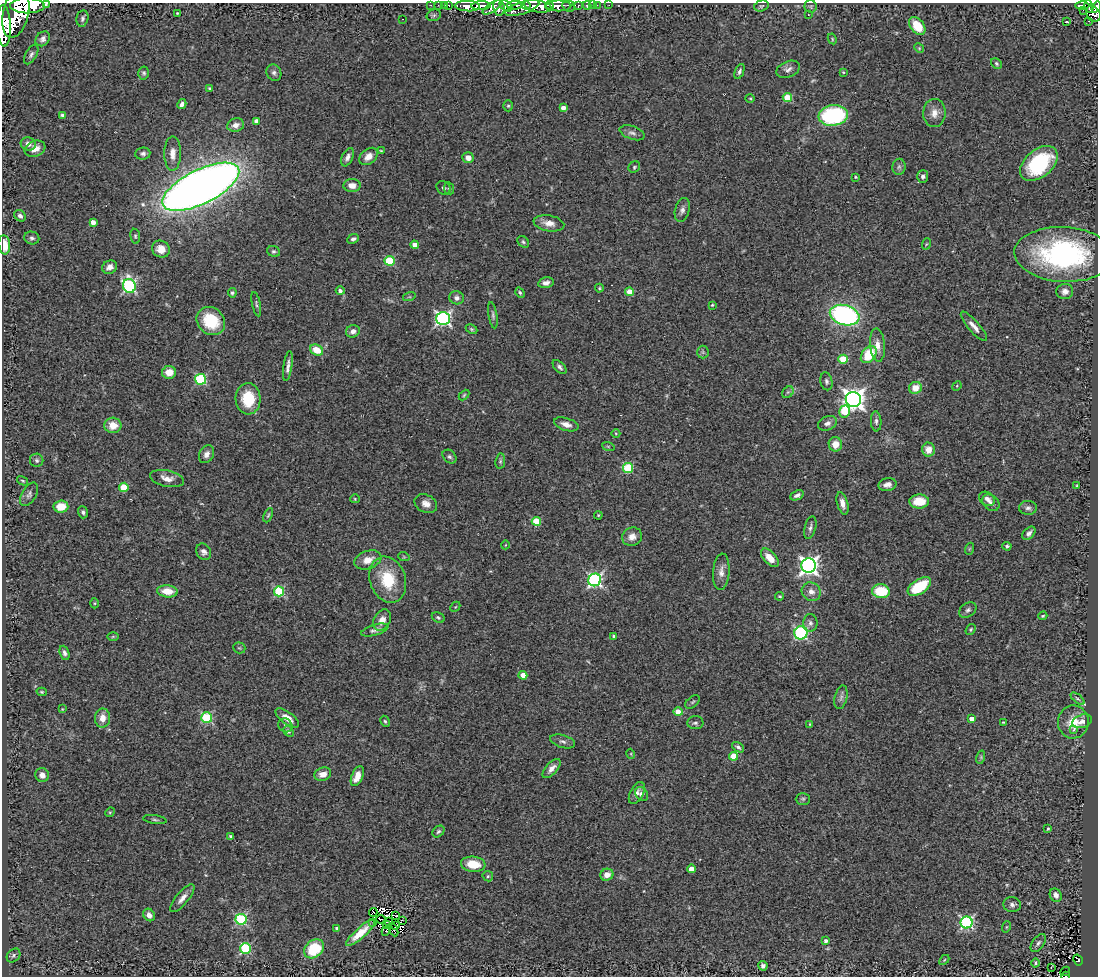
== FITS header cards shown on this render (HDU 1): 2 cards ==
NAXIS1  =                 1096
NAXIS2  =                  974

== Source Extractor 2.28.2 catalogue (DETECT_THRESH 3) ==
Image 1096 x 974 px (HDU 1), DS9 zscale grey, 1 PNG px = 1 image px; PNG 1100 x 978 px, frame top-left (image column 1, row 974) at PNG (2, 3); each listed source drawn as its Kron ellipse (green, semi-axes under 4 px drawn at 4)
Background 0.764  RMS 0.097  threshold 0.292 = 3 sigma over >= 5 px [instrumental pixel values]
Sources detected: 277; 8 with non-positive FLUX_AUTO (blend fragments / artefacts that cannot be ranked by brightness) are neither listed nor drawn; the other 269 listed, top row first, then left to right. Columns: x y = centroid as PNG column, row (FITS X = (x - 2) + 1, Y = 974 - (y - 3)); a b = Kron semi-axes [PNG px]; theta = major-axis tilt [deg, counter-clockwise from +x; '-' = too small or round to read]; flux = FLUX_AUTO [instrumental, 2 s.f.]
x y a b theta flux
46 3 3 2 - 160
431 5 3 2 - 15
438 5 2 2 - 16
444 5 2 2 - 24
449 5 3 3 - 15
515 5 8 4 2 440
526 5 4 3 - 330
578 5 3 3 - 170
587 5 4 3 - 74
592 5 3 2 - 11
597 5 2 2 - 7.3
609 5 2 2 - 7.9
1082 5 7 3 0 140
27 6 17 7 0 8100
467 6 13 5 -2 1800
481 6 10 4 1 2500
506 6 7 5 -36 560
538 6 14 6 -9 3800
550 6 5 3 - 660
558 6 13 5 0 2000
569 6 6 5 - 290
761 6 7 5 16 12
811 6 6 6 - 12
1089 6 6 4 -75 250
492 7 11 4 33 680
1096 7 6 4 56 370
499 8 8 6 -82 640
522 8 18 6 18 1100
1083 10 3 2 - 13
16 13 25 12 77 8700
177 13 3 2 - 5.9
808 14 3 2 - 4.2
1093 14 9 6 -58 700
434 15 7 5 15 14
82 18 8 6 79 16
402 19 2 2 - 4.1
1089 21 3 3 - 11
1067 22 4 3 - 21
4 26 21 7 -88 4600
917 26 10 6 -50 140
43 39 8 6 49 24
832 39 5 4 - 7.8
919 48 5 4 - 7.9
31 54 11 5 61 21
996 63 6 4 -46 12
788 69 12 8 22 31
739 71 8 4 67 17
843 72 4 3 - 6.1
144 73 6 5 - 13
274 73 8 7 - 21
210 89 4 3 - 8.9
787 97 5 4 - 230
750 98 5 3 - 6.4
182 104 5 4 - 23
508 106 5 4 - 9.8
563 108 4 4 - 41
934 113 14 11 88 60
63 115 4 3 - 19
833 115 14 10 7 700
256 121 4 4 - 43
236 125 8 6 14 47
632 133 13 6 -19 27
28 144 7 6 - 35
35 149 11 7 20 58
381 151 3 3 - 6.4
173 153 17 8 90 59
143 154 7 6 - 18
368 156 10 7 40 54
347 157 10 5 64 27
468 158 6 5 - 46
1039 163 22 13 40 540
634 167 6 5 - 9.8
899 167 8 6 89 18
923 176 6 5 - 17
856 177 3 2 - 7.1
352 186 8 6 -3 55
201 187 42 17 26 8900
444 188 7 6 - 15
449 188 6 5 - 11
682 210 12 7 75 27
20 216 6 5 - 22
93 222 4 4 - 53
549 223 15 8 -10 59
135 236 7 5 -81 12
32 238 7 6 - 17
353 239 6 4 25 17
523 242 7 5 -45 13
926 244 6 3 70 6.2
4 245 9 6 -83 110
415 245 4 4 - 56
161 249 9 8 - 72
274 251 6 5 - 13
1064 254 49 27 -3 1300
389 261 5 5 - 350
110 267 7 6 - 41
546 283 8 5 11 31
129 286 7 6 - 1000
599 288 4 4 - 7.1
340 291 4 4 - 19
1065 291 8 7 - 32
630 292 4 4 - 120
232 293 5 4 - 13
520 293 5 4 - 12
409 297 6 4 17 11
457 298 7 6 - 24
256 304 12 3 -78 14
712 305 3 3 - 6.2
493 315 13 4 -81 17
845 315 15 10 -17 1500
443 318 7 6 - 1500
211 321 15 13 -41 260
974 326 19 5 -49 47
471 329 6 4 -27 9.1
353 331 7 6 - 33
877 345 16 7 -85 58
317 350 7 5 -27 120
703 352 6 6 - 14
869 355 9 6 51 240
843 359 4 4 - 260
288 366 15 4 81 30
560 367 9 5 -46 19
169 372 7 6 - 87
200 379 5 5 - 610
826 381 9 6 -78 18
957 386 5 4 - 7.5
915 388 6 6 - 94
788 392 6 5 - 13
464 395 6 3 46 8.5
248 399 15 12 -87 220
853 399 8 7 - 4500
845 411 6 5 - 220
876 421 10 5 -86 19
827 423 10 7 21 29
566 424 13 6 -17 46
113 425 8 7 - 94
616 433 4 3 - 5.4
835 444 7 6 - 80
608 446 6 4 -19 8.5
928 450 7 6 - 66
206 454 9 7 60 35
449 457 8 6 -43 16
37 460 7 6 - 17
500 461 7 5 82 12
628 468 5 5 - 420
167 479 17 8 -12 57
23 481 6 3 -30 8.1
887 484 9 6 10 33
1077 486 3 2 - 6
124 487 4 4 - 220
29 494 13 7 59 23
797 495 7 4 25 23
355 499 4 4 - 6.9
987 499 9 6 -32 33
919 501 10 7 2 130
842 503 11 5 -75 38
991 503 9 7 -41 27
426 504 12 8 -27 47
61 507 7 6 - 120
1028 508 9 7 2 24
83 512 6 4 -72 15
268 515 7 4 65 9.5
598 515 4 3 - 6.3
536 521 4 4 - 190
810 528 11 5 75 22
1029 533 8 5 47 24
632 537 10 9 - 52
505 545 4 3 - 4.4
1007 546 4 4 - 14
969 549 6 4 71 7.3
204 552 9 7 -60 25
404 557 6 3 -18 6.2
770 558 11 6 -47 78
368 560 14 9 19 74
809 566 7 7 - 2900
721 572 18 8 85 50
388 580 23 18 -71 260
595 580 6 6 - 1400
919 587 13 7 34 270
167 591 10 6 -5 95
279 591 5 5 - 490
881 591 9 7 -7 230
811 592 10 9 - 46
780 596 4 3 - 7.7
95 603 5 3 - 6.8
455 607 6 4 45 9.2
968 610 9 6 35 19
1043 616 4 3 - 7
438 617 7 5 -28 12
382 620 11 8 60 59
810 623 9 7 -88 22
971 629 6 4 55 9.5
375 630 14 5 15 27
801 633 7 6 - 790
113 636 6 4 2 7.2
614 636 3 3 - 17
239 648 6 5 - 10
64 653 7 4 -70 21
523 675 4 4 - 92
42 692 5 4 - 8.7
841 697 12 6 76 25
1078 699 8 3 -40 12
693 702 8 5 40 12
62 709 4 4 - 5.4
678 712 4 4 - 73
103 718 9 7 89 63
207 718 5 5 - 550
287 718 14 6 -37 56
971 719 4 4 - 49
385 721 6 4 -62 11
1082 721 10 6 19 34
1003 722 3 2 - 5.2
1073 722 16 15 - 130
695 723 8 6 3 17
810 724 3 3 - 6.8
285 725 7 6 - 15
1074 730 3 3 - 17
288 731 6 4 -56 13
563 741 13 6 -16 25
738 747 7 4 -35 18
631 754 5 3 - 6
733 756 4 4 - 140
981 757 7 4 73 10
551 768 12 6 48 38
323 774 8 6 17 58
42 775 7 6 - 30
357 776 10 5 67 77
637 793 12 6 63 30
642 794 7 5 -51 39
803 799 7 5 2 12
110 812 5 4 - 7.6
155 820 12 3 -8 11
1048 829 4 3 - 6.2
438 832 7 5 43 13
231 836 3 3 - 11
473 864 12 7 -6 140
691 869 4 4 - 58
607 875 6 6 - 49
488 876 5 5 - 10
1056 895 7 5 -62 35
182 898 17 6 50 46
1012 905 9 7 -6 24
373 912 4 2 - 0.19
149 915 6 5 - 40
396 916 3 2 - 7.5
241 919 5 5 - 650
381 919 5 2 - 7.8
402 920 3 2 - 4.1
389 922 3 2 - 2.3
967 922 6 6 - 1000
373 923 3 2 - 7.2
387 925 4 3 - 21
396 925 4 3 - 5.9
1006 927 6 3 70 6.8
337 928 4 3 - 19
386 930 5 4 - 2.6
393 930 7 2 -65 6.7
361 933 18 5 42 95
826 941 3 3 - 18
1038 943 10 6 53 20
246 948 5 5 - 520
314 949 11 8 42 320
13 955 8 6 48 15
944 960 6 3 45 6.5
1078 960 6 4 -58 88
1036 963 4 4 - 13
763 966 5 4 - 18
1051 968 3 2 - 11
1065 971 5 3 - 28
1066 976 4 2 - 9.1
At the frame edge (FLAGS 8, measured only in part): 7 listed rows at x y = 46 3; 27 6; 1096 7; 16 13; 4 26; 4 245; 1066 976
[8 non-positive-flux detections neither listed nor drawn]